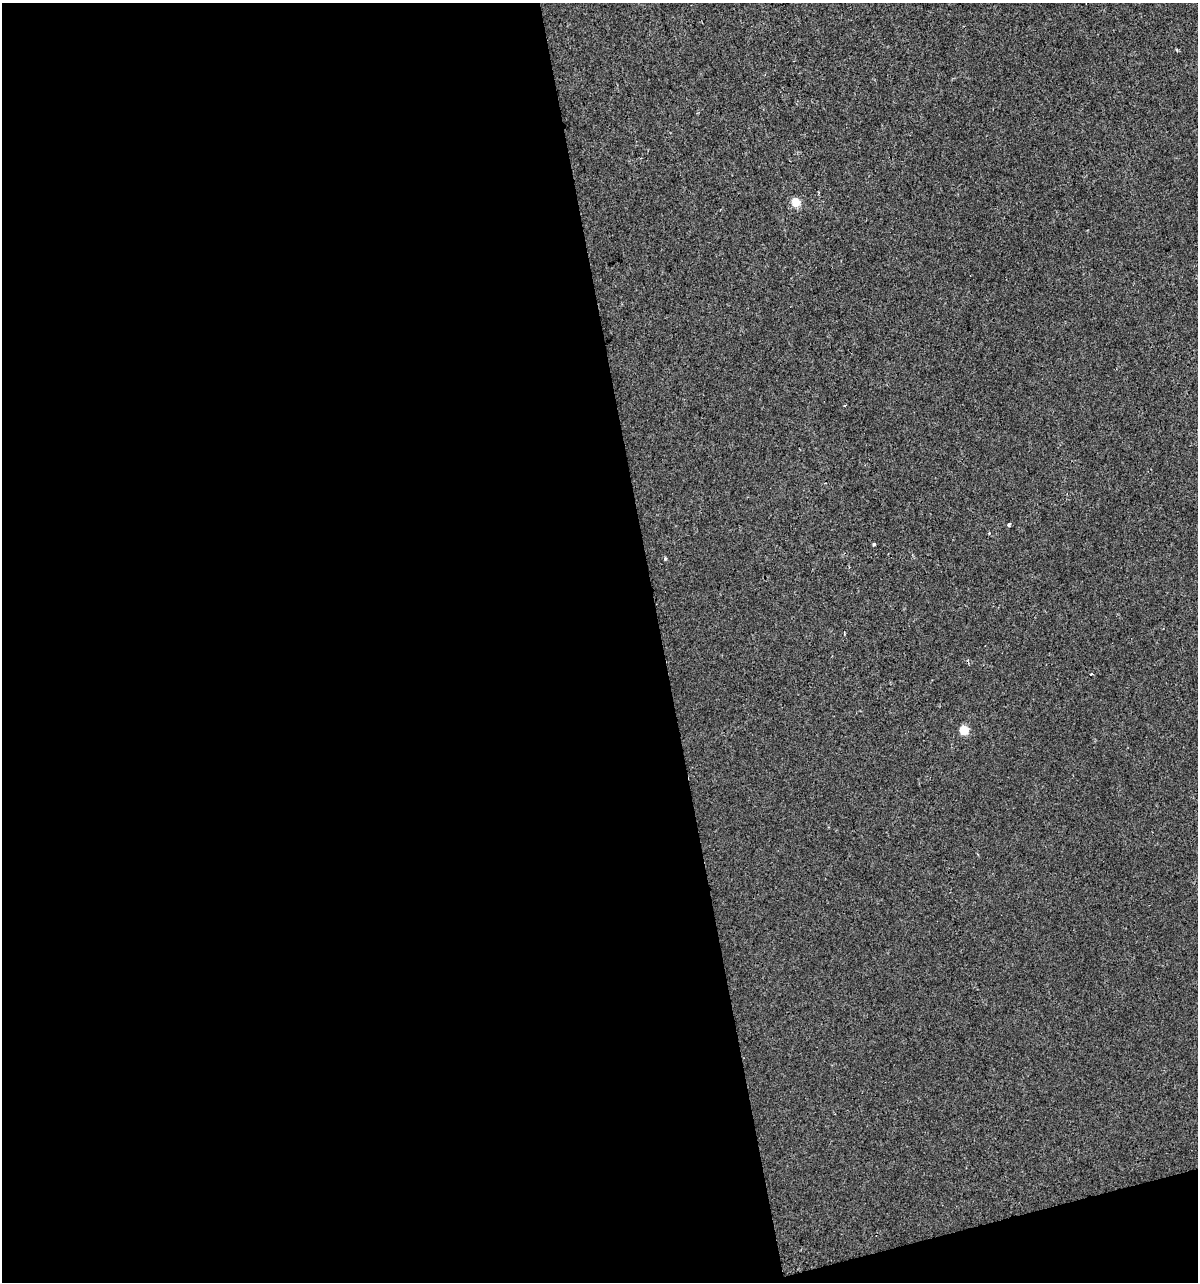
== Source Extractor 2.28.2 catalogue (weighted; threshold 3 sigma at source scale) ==
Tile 13 of 4 x 4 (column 1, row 4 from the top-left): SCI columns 94-1289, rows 1-1280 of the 4919 x 5122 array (HDU 1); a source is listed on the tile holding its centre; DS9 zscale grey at full resolution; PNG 1200 x 1284 px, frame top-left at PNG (2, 3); no overlay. Shown black and unused: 57% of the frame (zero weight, under 2 of 3 exposures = <1% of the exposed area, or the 3 px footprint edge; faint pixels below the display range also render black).
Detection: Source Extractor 2.28.2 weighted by HDU 2 'WHT'; one run over the whole footprint, this tile lists its part. Background 1.48e-04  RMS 0.0042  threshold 0.019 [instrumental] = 3 sigma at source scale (4.5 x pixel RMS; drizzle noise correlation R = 1.50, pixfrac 1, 0.0396/0.0396 arcsec/px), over >= 5 px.
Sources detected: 6; all 6 listed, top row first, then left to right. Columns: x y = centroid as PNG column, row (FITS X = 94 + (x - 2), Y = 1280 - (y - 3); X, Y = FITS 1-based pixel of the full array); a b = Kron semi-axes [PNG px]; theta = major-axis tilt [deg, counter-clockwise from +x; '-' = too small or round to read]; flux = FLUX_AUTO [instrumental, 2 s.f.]
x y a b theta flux
796 202 5 5 - 12
1009 525 3 3 - 0.82
874 544 3 3 - 1.4
665 558 5 4 - 0.48
1091 674 3 3 - 0.82
964 730 5 5 - 15